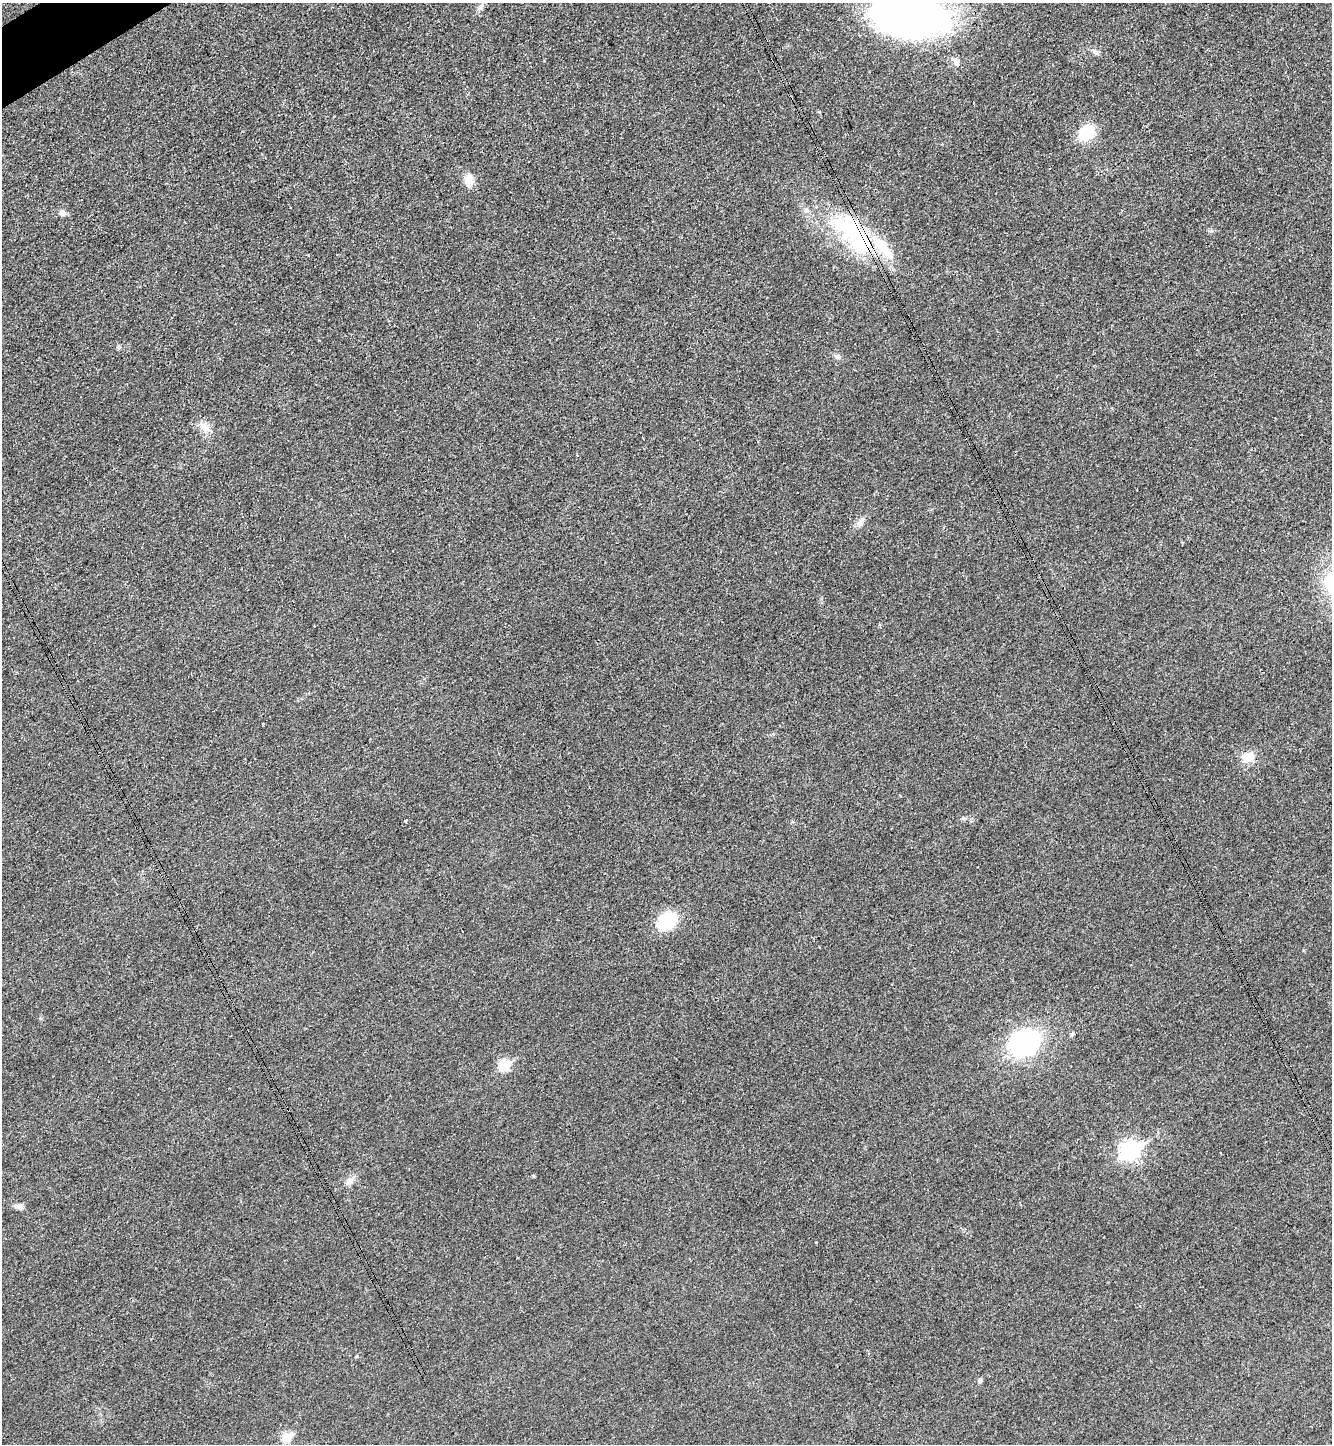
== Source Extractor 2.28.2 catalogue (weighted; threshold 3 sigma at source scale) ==
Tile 11 of 4 x 4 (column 3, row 3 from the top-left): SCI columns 2821-4150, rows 1466-2907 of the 5789 x 5803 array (HDU 1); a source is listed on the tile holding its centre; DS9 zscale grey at full resolution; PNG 1334 x 1446 px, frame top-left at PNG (2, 3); no overlay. Shown black and unused: <1% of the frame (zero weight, under 3 of 4 exposures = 1% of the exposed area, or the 3 px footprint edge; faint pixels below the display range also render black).
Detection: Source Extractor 2.28.2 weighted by HDU 2 'WHT'; one run over the whole footprint, this tile lists its part. Background 0.0342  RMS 0.0048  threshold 0.0215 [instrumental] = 3 sigma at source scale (4.5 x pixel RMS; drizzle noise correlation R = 1.50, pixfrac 1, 0.05/0.05 arcsec/px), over >= 5 px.
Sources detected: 34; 2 inside a brighter object's white glare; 3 cosmic-ray / hot-pixel residue — not listed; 2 inside a brighter listed object's ellipse — not listed separately; the other 27 listed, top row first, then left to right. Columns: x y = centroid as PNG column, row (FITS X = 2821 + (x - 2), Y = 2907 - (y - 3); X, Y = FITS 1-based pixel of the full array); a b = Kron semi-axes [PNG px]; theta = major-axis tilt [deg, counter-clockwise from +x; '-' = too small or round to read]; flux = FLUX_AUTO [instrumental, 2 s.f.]
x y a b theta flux
481 7 11 5 57 1.7
909 15 58 30 -7 340
1095 51 12 5 -34 1.6
956 62 12 7 -52 2.2
1087 133 16 12 45 20
469 180 16 10 -78 5.4
62 213 9 7 1 2.1
854 234 82 25 -35 55
837 357 9 5 -30 1.3
205 428 16 9 -45 4.7
860 522 15 7 48 2.7
263 724 3 3 - 0.77
1248 757 15 13 5 7.5
963 818 6 4 -71 0.65
406 821 3 3 - 1.5
667 921 18 14 41 23
1024 1043 30 25 24 70
504 1065 7 6 - 27
1130 1150 9 7 29 190
533 1176 4 4 - 0.5
350 1180 14 8 41 3.2
19 1206 11 7 0 2.3
816 1242 3 2 - 0.47
1140 1306 4 3 - 0.56
357 1356 4 4 - 0.59
980 1380 7 5 79 1.2
287 1437 6 5 - 19
Overlapping masked pixels (flux is a lower limit): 1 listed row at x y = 854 234
Isophote crosses this tile's border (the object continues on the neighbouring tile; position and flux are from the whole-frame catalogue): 1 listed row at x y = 909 15
Unlisted compact peaks at least as high as the median listed source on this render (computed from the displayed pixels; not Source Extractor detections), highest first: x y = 1211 231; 819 112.